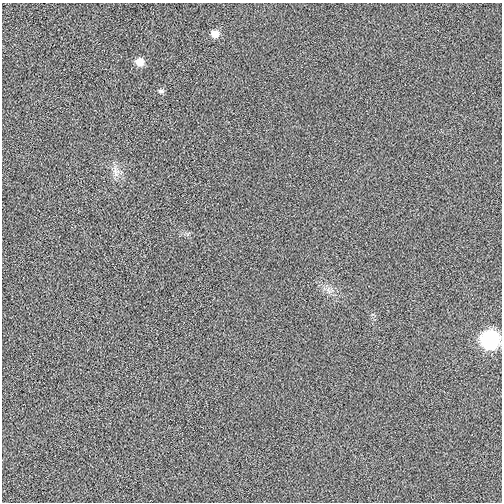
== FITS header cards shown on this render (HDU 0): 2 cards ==
NAXIS1  =                  500
NAXIS2  =                  500

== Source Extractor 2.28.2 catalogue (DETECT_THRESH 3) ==
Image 500 x 500 px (HDU 0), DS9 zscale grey, 1 PNG px = 1 image px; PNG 504 x 504 px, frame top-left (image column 1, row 500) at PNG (2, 3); no overlay
Background 8.65e-04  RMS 0.01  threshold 0.0303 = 3 sigma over >= 5 px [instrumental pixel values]
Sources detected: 6; all 6 listed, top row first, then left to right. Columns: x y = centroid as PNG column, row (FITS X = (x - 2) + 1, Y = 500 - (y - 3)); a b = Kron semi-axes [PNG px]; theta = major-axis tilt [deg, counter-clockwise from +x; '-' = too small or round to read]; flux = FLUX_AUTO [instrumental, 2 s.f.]
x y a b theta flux
215 34 8 7 - 6.5
139 62 8 7 - 8.1
161 91 8 5 0 1.6
116 172 15 8 -77 5.2
328 290 7 4 -73 1.9
490 340 10 9 - 170